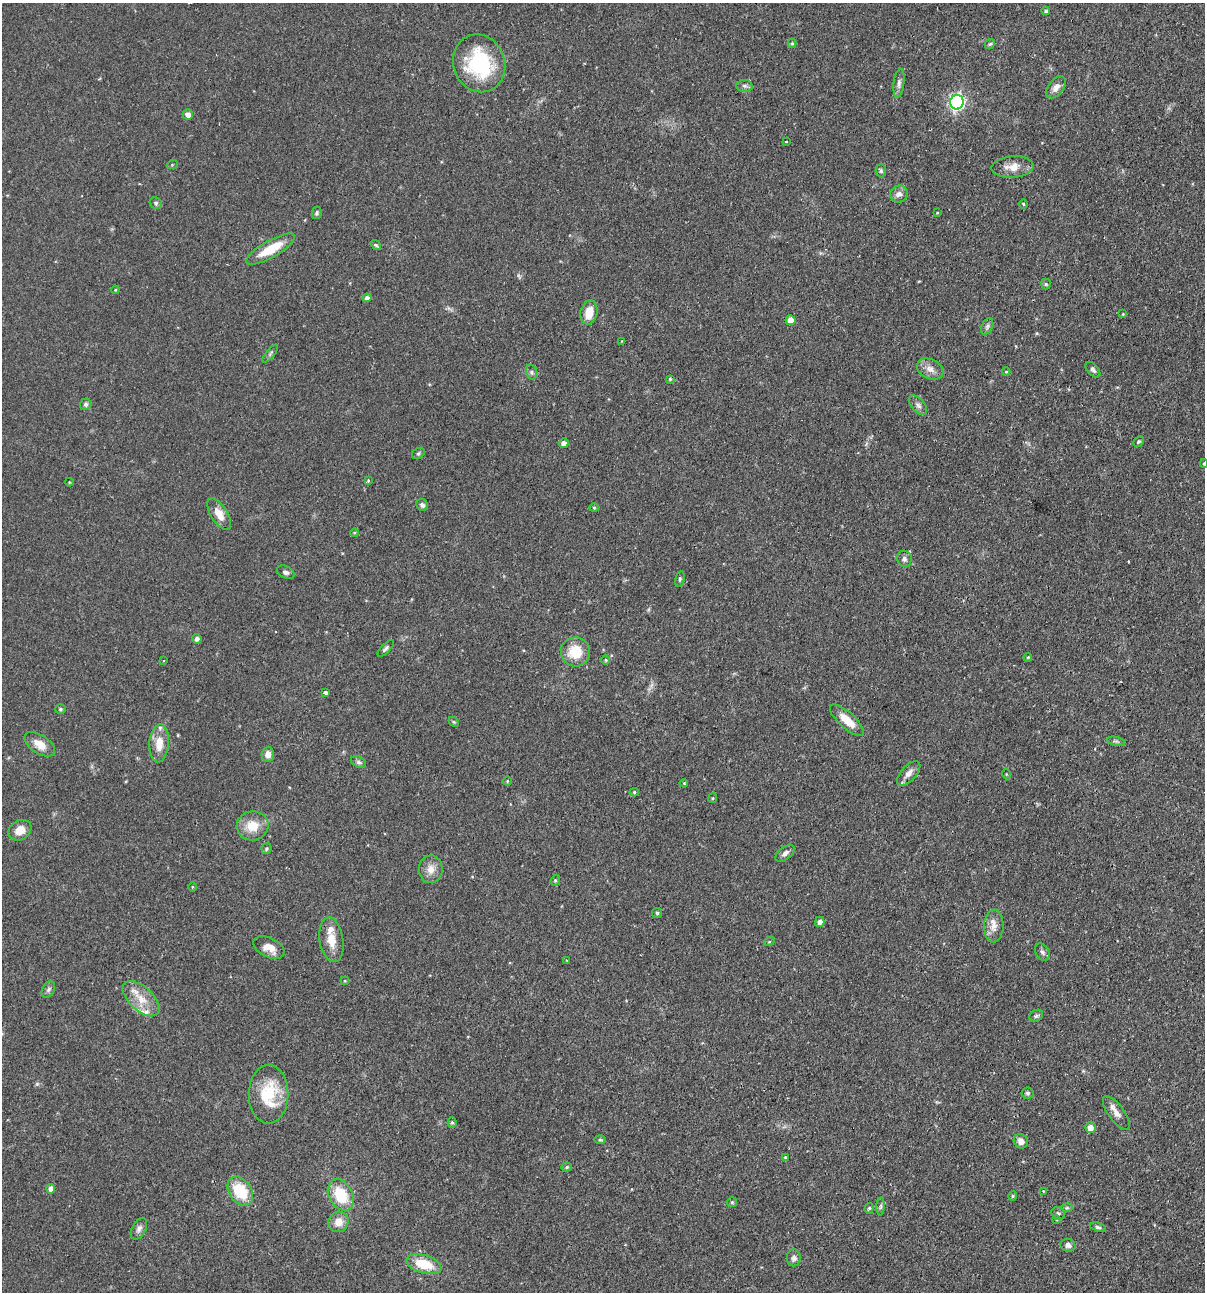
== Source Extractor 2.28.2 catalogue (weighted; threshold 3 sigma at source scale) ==
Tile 6 of 4 x 4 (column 2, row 2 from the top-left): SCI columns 1359-2561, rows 2613-3902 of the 5246 x 5226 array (HDU 1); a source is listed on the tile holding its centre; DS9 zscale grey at full resolution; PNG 1207 x 1294 px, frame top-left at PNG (2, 3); each listed source drawn as its Kron ellipse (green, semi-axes under 4 px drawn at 4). Shown black and unused: <1% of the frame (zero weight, under 2 of 3 exposures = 4% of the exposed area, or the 3 px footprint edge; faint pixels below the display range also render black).
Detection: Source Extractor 2.28.2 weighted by HDU 2 'WHT'; one run over the whole footprint, this tile lists its part. Background 0.089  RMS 0.0054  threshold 0.0243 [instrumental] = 3 sigma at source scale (4.5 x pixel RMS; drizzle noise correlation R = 1.50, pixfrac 1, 0.05/0.05 arcsec/px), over >= 5 px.
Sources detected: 118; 3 inside a brighter listed object's ellipse — not listed separately; the other 115 listed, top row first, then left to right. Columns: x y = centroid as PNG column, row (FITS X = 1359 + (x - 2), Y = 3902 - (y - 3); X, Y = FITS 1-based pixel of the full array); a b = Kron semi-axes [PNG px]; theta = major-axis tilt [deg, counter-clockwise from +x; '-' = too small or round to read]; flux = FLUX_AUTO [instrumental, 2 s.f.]
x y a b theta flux
1046 11 4 4 - 0.93
792 43 4 4 - 0.66
990 44 5 4 - 0.76
479 63 29 26 -69 42
899 83 14 5 82 2.2
744 86 8 6 -3 1.5
1056 87 13 7 51 3
957 102 7 6 - 130
188 114 5 5 - 3.2
786 142 3 3 - 1.3
172 165 5 3 - 0.5
1013 167 21 10 4 6.2
881 171 6 5 - 0.89
899 194 9 8 - 2.5
156 203 6 5 - 0.98
1023 204 5 3 - 0.47
317 213 6 5 - 1.1
937 213 4 3 - 0.43
376 245 6 4 -37 1.4
271 249 28 8 30 13
1046 284 5 5 - 0.71
115 290 4 3 - 0.46
367 298 4 4 - 1.8
589 312 12 8 77 7.5
1123 314 4 4 - 0.46
790 320 5 5 - 6
987 326 8 5 64 1.2
622 341 3 2 - 0.36
270 353 11 4 51 0.98
930 369 14 9 -25 3.9
1093 370 9 5 -47 1.3
531 372 7 5 -74 1.1
1006 372 4 3 - 0.4
670 379 4 4 - 0.49
86 404 6 5 - 1.1
918 405 11 6 -49 1.9
1139 441 6 4 44 0.74
564 443 5 4 - 2.4
418 453 7 5 35 0.86
1204 463 4 4 - 0.53
368 480 4 2 - 0.66
69 482 4 3 - 0.35
422 505 6 5 - 1.7
594 508 4 4 - 0.64
219 514 18 8 -58 6.5
354 533 4 4 - 0.56
904 559 8 7 - 1.5
286 572 9 6 -28 1.6
680 579 8 4 77 0.91
197 639 5 5 - 1.8
386 648 11 4 46 1.3
575 652 14 14 - 13
1028 657 4 3 - 0.44
163 660 3 3 - 0.86
606 660 4 4 - 0.57
326 693 4 3 - 3.5
60 709 5 4 - 0.8
847 720 22 8 -42 9
454 722 6 4 -43 0.63
1116 741 9 3 -13 0.96
159 743 19 10 86 8.4
40 744 17 9 -33 6.3
268 754 7 6 - 3.3
359 762 8 5 -26 1.3
909 773 15 7 48 3.3
1006 774 5 3 - 0.42
507 781 4 4 - 0.56
684 783 4 3 - 0.52
634 792 4 4 - 0.75
713 798 5 4 - 0.6
252 826 16 14 7 9.6
20 830 12 9 31 5.9
266 849 5 5 - 0.83
785 853 11 6 39 2
431 869 14 12 88 4.8
555 880 5 4 - 0.76
192 887 4 3 - 0.46
657 913 5 5 - 0.73
820 922 5 4 - 2.3
994 926 16 10 88 4.6
331 940 22 12 -81 8.3
769 942 5 3 - 0.48
269 947 17 9 -25 6.2
1042 952 9 6 -60 1.5
567 961 3 2 - 0.36
345 981 4 3 - 0.43
48 990 9 6 60 1.4
141 999 22 11 -42 8.8
1036 1016 7 5 25 1.1
1028 1093 6 5 - 0.97
268 1094 29 20 89 22
1116 1113 20 8 -53 4
452 1123 5 4 - 0.9
1090 1128 5 5 - 3.7
600 1140 6 4 -1 0.71
1021 1141 7 6 - 2.8
785 1157 4 4 - 0.83
567 1167 5 4 - 0.82
51 1189 5 4 - 2.9
240 1191 16 11 -55 19
1043 1191 2 2 - 0.37
341 1195 17 11 -62 18
1013 1196 5 4 - 0.64
732 1202 5 5 - 0.67
881 1206 9 4 89 0.98
869 1208 5 4 - 0.81
1067 1208 6 4 1 0.82
1058 1213 7 5 -38 1.1
1057 1220 3 3 - 0.57
338 1222 10 10 - 5.3
1098 1227 8 4 -18 1.1
139 1229 12 6 60 2
1068 1245 7 6 - 1.9
794 1258 8 7 - 2.1
424 1264 18 9 -16 14
Isophote crosses this tile's border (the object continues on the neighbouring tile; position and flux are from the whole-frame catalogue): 1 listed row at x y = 1204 463